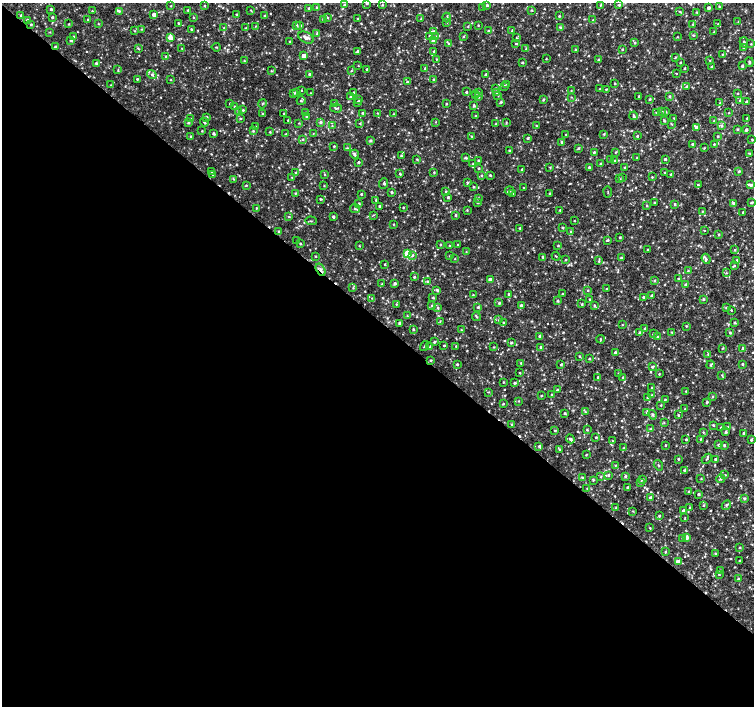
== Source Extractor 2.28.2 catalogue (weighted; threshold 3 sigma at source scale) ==
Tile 14 of 4 x 4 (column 2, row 4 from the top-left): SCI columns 1503-3005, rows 168-1574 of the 6016 x 6028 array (HDU 1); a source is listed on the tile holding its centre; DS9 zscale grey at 2 x 2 block average (1 PNG px = mean of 2 x 2 image px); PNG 756 x 708 px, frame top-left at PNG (2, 3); each listed source drawn as its Kron ellipse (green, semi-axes under 4 px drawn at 4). Shown black and unused: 55% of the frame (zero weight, under 2 of 3 exposures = <1% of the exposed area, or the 3 px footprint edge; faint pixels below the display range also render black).
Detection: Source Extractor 2.28.2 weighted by HDU 2 'WHT'; one run over the whole footprint, this tile lists its part. Background 0.00558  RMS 0.003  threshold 0.0133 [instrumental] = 3 sigma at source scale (4.5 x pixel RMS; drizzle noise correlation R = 1.50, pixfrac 1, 0.0396/0.0396 arcsec/px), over >= 5 px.
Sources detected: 752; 9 cosmic-ray / hot-pixel residue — neither listed nor drawn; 10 inside a brighter listed object's ellipse — not listed separately; of the other 733, all 500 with FLUX_AUTO >= 0.421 (the completeness limit of this list) listed and drawn (233 fainter detections not listed), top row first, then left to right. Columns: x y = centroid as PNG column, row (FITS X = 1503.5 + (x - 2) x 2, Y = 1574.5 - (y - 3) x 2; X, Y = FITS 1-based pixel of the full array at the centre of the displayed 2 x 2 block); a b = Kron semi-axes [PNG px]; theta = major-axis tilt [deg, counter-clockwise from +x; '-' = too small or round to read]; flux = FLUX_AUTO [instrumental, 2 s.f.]
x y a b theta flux
367 3 2 2 - 0.83
344 5 3 2 - 0.75
382 5 3 2 - 0.66
487 5 3 2 - 1.1
601 5 4 2 - 0.45
619 5 3 3 - 0.75
171 6 3 2 - 0.43
205 6 2 2 - 0.56
719 6 3 2 - 0.54
316 7 3 3 - 0.61
483 7 3 3 - 0.66
309 8 3 2 - 0.75
708 8 3 2 - 1.9
51 9 2 2 - 1.2
188 10 3 2 - 0.55
251 10 3 2 - 0.45
532 10 3 2 - 0.54
92 11 2 2 - 0.53
119 11 3 3 - 0.73
680 12 3 2 - 0.53
697 12 3 3 - 0.57
21 15 3 3 - 0.9
154 15 3 3 - 3.2
236 15 2 2 - 0.73
265 16 2 2 - 1.2
559 16 3 2 - 0.65
52 17 3 3 - 0.81
194 18 3 2 - 0.48
327 18 3 2 - 0.68
447 18 5 2 - 0.75
358 19 3 2 - 1.1
421 19 3 2 - 0.56
27 20 2 2 - 1.4
88 20 2 2 - 0.57
323 20 4 2 - 0.91
593 20 4 2 - 0.46
738 22 3 2 - 0.45
178 23 2 2 - 0.54
447 23 2 2 - 0.52
31 24 2 2 - 0.75
69 24 3 2 - 0.44
98 24 3 2 - 0.47
692 24 3 3 - 0.59
718 24 3 2 - 0.51
296 25 3 3 - 0.98
300 25 3 3 - 0.98
478 25 2 2 - 0.5
255 26 3 2 - 0.46
468 27 2 2 - 0.46
560 27 3 2 - 0.59
224 28 3 2 - 0.55
246 28 2 2 - 0.47
141 29 3 2 - 0.47
191 29 2 2 - 0.68
488 30 2 2 - 0.57
512 30 4 2 - 0.51
135 31 3 2 - 0.53
433 31 4 3 - 1
50 32 3 2 - 0.43
714 32 3 2 - 0.52
317 33 4 3 - 0.77
693 35 3 3 - 0.69
73 36 4 2 - 0.7
430 36 3 3 - 1.1
436 36 2 2 - 0.49
170 37 3 3 - 8.6
463 37 3 2 - 0.56
677 37 3 2 - 0.43
306 38 8 5 -28 3.3
516 38 3 2 - 0.48
70 40 3 3 - 0.98
433 41 3 3 - 3.9
290 42 2 2 - 0.69
744 42 5 3 - 1.3
449 43 3 3 - 0.7
635 43 4 3 - 0.75
516 44 3 2 - 0.48
751 44 2 2 - 0.48
55 47 2 2 - 1.4
216 47 4 2 - 0.49
744 47 3 2 - 1.3
138 48 4 2 - 0.69
182 48 2 2 - 0.53
526 49 3 3 - 0.69
575 49 3 2 - 0.42
622 49 3 2 - 0.55
357 51 4 2 - 0.91
434 51 2 2 - 0.47
722 54 2 2 - 0.44
166 56 3 3 - 0.58
304 56 3 3 - 5.5
675 57 3 2 - 0.48
436 59 2 2 - 0.45
546 59 3 2 - 0.44
598 60 3 2 - 0.61
710 60 2 2 - 0.43
244 61 2 2 - 0.51
749 62 5 2 - 0.99
96 63 3 2 - 1.1
522 63 2 2 - 0.81
680 63 3 2 - 0.5
358 65 2 2 - 0.43
742 66 3 3 - 1.2
712 67 3 2 - 0.83
425 68 4 3 - 0.66
685 68 3 2 - 0.58
367 69 3 2 - 0.8
118 70 3 2 - 0.48
271 71 2 2 - 0.51
351 71 3 3 - 0.69
677 73 2 2 - 12
152 74 5 3 - 1.1
309 74 2 2 - 1.1
486 74 3 2 - 0.8
137 79 2 2 - 0.81
433 79 3 2 - 0.47
171 80 3 2 - 0.42
407 82 3 3 - 1.1
507 84 3 2 - 0.47
615 84 2 2 - 0.61
111 85 4 2 - 0.61
504 86 3 3 - 1.1
686 86 3 3 - 0.78
495 88 3 3 - 0.77
600 89 2 2 - 0.77
606 89 4 2 - 0.56
301 90 2 2 - 0.46
571 91 3 3 - 0.73
296 92 3 3 - 0.72
353 92 3 2 - 0.87
466 92 2 2 - 0.98
293 93 3 2 - 0.57
310 93 2 2 - 0.43
478 93 3 3 - 1.5
497 93 3 3 - 0.81
737 93 3 2 - 0.44
475 95 3 3 - 0.52
498 95 3 2 - 0.47
639 96 2 2 - 0.81
669 96 3 3 - 0.93
350 97 3 2 - 0.72
478 97 3 3 - 1.1
571 97 3 2 - 0.46
650 99 3 3 - 0.7
359 100 3 3 - 0.57
543 100 3 3 - 0.72
301 101 4 2 - 0.63
740 101 3 3 - 0.7
357 102 3 3 - 1
501 102 3 3 - 0.98
746 102 3 2 - 1.1
230 103 3 2 - 0.55
335 103 3 3 - 0.89
720 103 3 3 - 0.86
262 104 5 2 - 0.62
446 104 3 2 - 0.6
474 105 3 3 - 0.93
234 106 3 2 - 0.45
336 108 6 4 -16 1
243 110 3 3 - 0.66
662 111 3 2 - 0.44
239 112 3 3 - 0.85
666 112 3 2 - 0.75
262 113 3 2 - 0.51
284 113 2 2 - 0.48
306 113 3 2 - 0.71
362 113 3 3 - 0.63
377 113 3 2 - 0.55
657 113 3 3 - 0.78
729 113 2 2 - 0.46
393 114 3 2 - 0.49
307 116 3 3 - 0.84
475 116 2 2 - 0.57
634 116 4 2 - 1.1
207 117 3 2 - 0.76
240 118 3 3 - 0.6
674 118 2 2 - 0.43
747 118 3 2 - 0.48
191 119 3 3 - 0.48
288 120 3 2 - 0.7
714 120 3 2 - 0.6
664 121 3 3 - 0.71
204 122 4 2 - 1.1
320 122 3 3 - 1.2
435 122 3 2 - 0.42
506 122 3 2 - 0.46
189 123 3 3 - 0.99
299 123 3 2 - 0.48
360 123 3 3 - 0.59
496 124 3 2 - 0.44
672 124 3 3 - 0.5
332 126 3 2 - 0.47
536 126 2 2 - 0.47
721 126 3 2 - 0.63
256 127 2 2 - 0.46
696 127 3 3 - 3.4
737 129 3 3 - 0.67
746 130 3 2 - 1.3
202 131 2 2 - 0.48
253 131 3 3 - 0.69
270 132 2 2 - 0.62
213 134 3 2 - 1.2
286 134 3 2 - 0.69
313 134 3 2 - 0.51
566 134 2 2 - 0.47
604 134 3 3 - 0.7
471 136 2 2 - 0.44
637 136 2 2 - 0.79
718 136 2 2 - 0.67
191 137 3 2 - 1.3
528 138 3 2 - 0.92
303 139 3 3 - 0.64
370 140 3 3 - 1.3
752 140 3 2 - 0.53
561 142 3 2 - 0.79
693 144 2 2 - 1
714 144 2 2 - 0.55
334 146 3 2 - 0.66
347 148 3 3 - 0.59
578 148 3 3 - 0.68
704 148 3 3 - 0.6
509 150 2 2 - 0.64
594 152 3 3 - 0.78
615 152 3 2 - 0.56
749 153 3 2 - 0.58
354 154 5 3 - 1.6
401 156 3 3 - 0.67
465 158 4 3 - 1
637 158 2 2 - 0.5
417 159 3 2 - 0.61
665 159 2 2 - 1.1
478 160 3 3 - 0.75
611 160 3 2 - 0.51
614 160 3 2 - 0.52
358 162 3 2 - 0.91
473 164 3 2 - 0.67
601 164 3 3 - 0.84
550 167 3 2 - 0.46
589 167 2 2 - 0.85
479 168 3 3 - 0.71
625 168 3 3 - 0.63
522 170 3 2 - 0.63
739 171 3 3 - 0.75
212 172 3 2 - 1.2
434 172 3 2 - 0.63
296 173 3 2 - 0.79
664 173 2 2 - 0.47
325 174 3 2 - 0.48
400 174 4 2 - 0.84
671 174 3 3 - 0.64
213 175 3 3 - 0.58
481 175 3 3 - 0.59
490 175 3 2 - 0.73
652 177 2 2 - 0.48
292 178 2 2 - 0.43
622 178 3 2 - 0.55
233 179 3 2 - 0.57
619 179 3 3 - 0.96
467 182 3 3 - 0.73
383 183 5 3 - 0.93
246 185 4 2 - 0.44
698 185 3 2 - 0.57
751 185 4 3 - 1.2
324 186 2 2 - 0.5
474 187 3 2 - 0.57
524 188 2 2 - 0.54
509 191 4 3 - 0.66
392 192 3 2 - 0.93
446 192 3 3 - 0.86
608 192 5 2 - 0.46
295 193 3 2 - 0.52
513 193 3 2 - 0.64
550 193 3 2 - 0.61
361 194 2 2 - 0.72
448 197 3 2 - 0.95
478 198 3 3 - 0.73
320 199 3 2 - 0.68
376 200 2 2 - 0.62
477 202 3 3 - 1
359 203 2 2 - 0.86
654 203 3 2 - 0.57
733 203 3 3 - 1.1
751 203 3 2 - 0.77
675 204 3 2 - 0.74
379 206 2 2 - 0.79
647 206 3 2 - 0.64
403 207 2 2 - 0.55
256 208 3 2 - 0.66
355 208 5 3 - 1
467 210 3 2 - 0.56
560 210 2 2 - 0.66
702 211 3 2 - 0.46
743 212 2 2 - 1
373 215 4 2 - 0.48
455 215 3 2 - 0.84
289 217 3 2 - 0.48
333 217 2 2 - 1.4
311 221 6 2 -4 0.56
574 221 2 2 - 0.46
393 224 3 2 - 0.46
520 228 2 2 - 0.7
562 228 3 2 - 0.75
278 231 3 2 - 0.5
704 231 2 2 - 0.43
571 232 4 3 - 0.73
719 235 2 2 - 0.68
620 237 3 2 - 0.64
296 240 2 2 - 1.3
607 240 3 2 - 0.79
300 244 3 2 - 0.62
440 245 3 2 - 0.51
458 245 2 2 - 0.61
359 246 2 2 - 0.55
449 246 3 2 - 0.71
558 246 3 2 - 0.59
648 250 3 2 - 0.6
735 250 3 3 - 0.65
466 252 3 2 - 0.44
407 254 3 3 - 32
412 255 4 3 - 0.91
316 256 3 2 - 0.54
450 256 3 2 - 0.76
556 256 4 2 - 0.46
543 257 3 2 - 0.74
621 257 3 2 - 0.61
455 259 2 2 - 0.47
706 259 5 4 - 1.4
565 260 3 2 - 0.43
737 260 2 2 - 0.61
599 261 3 3 - 0.69
385 264 2 2 - 0.62
734 266 3 3 - 0.68
321 270 6 3 -60 1.8
688 271 3 3 - 0.72
726 273 2 2 - 0.44
414 277 3 2 - 0.73
678 279 2 2 - 0.82
490 280 3 3 - 3.4
427 281 3 3 - 0.74
655 281 3 2 - 0.93
395 283 3 2 - 1.4
382 284 2 2 - 0.54
685 284 3 3 - 0.91
353 288 3 2 - 0.47
606 289 3 2 - 0.51
437 290 4 3 - 1
588 290 3 2 - 0.51
508 294 3 3 - 0.66
563 294 2 2 - 0.51
473 295 3 2 - 0.46
652 295 3 3 - 0.91
643 297 3 2 - 0.79
372 298 3 2 - 0.58
433 298 2 2 - 0.75
589 299 3 3 - 0.67
703 299 4 2 - 0.68
557 301 3 2 - 0.91
499 303 3 2 - 0.87
396 304 3 2 - 0.48
582 304 3 3 - 0.65
521 305 3 3 - 1.5
594 305 3 3 - 0.72
431 306 3 3 - 0.67
478 307 3 3 - 0.97
438 308 3 2 - 0.76
726 308 3 3 - 0.69
731 310 2 2 - 0.53
407 316 3 2 - 0.56
476 316 4 2 - 0.7
499 320 4 3 - 0.93
440 321 3 2 - 0.43
399 323 3 3 - 0.86
503 323 2 2 - 0.63
735 323 2 2 - 0.9
622 325 2 2 - 0.46
686 326 2 2 - 0.61
645 328 2 2 - 0.62
413 329 3 3 - 0.67
461 330 3 2 - 0.43
672 332 2 2 - 0.47
639 333 3 3 - 0.87
653 333 3 2 - 0.53
730 333 3 3 - 0.84
539 336 3 2 - 0.88
657 336 3 2 - 0.52
601 339 4 2 - 0.52
434 342 3 2 - 0.83
511 343 3 3 - 0.85
444 345 3 3 - 0.69
424 346 5 2 - 0.6
456 346 3 2 - 0.47
430 347 3 2 - 0.6
494 347 3 2 - 0.44
540 347 3 2 - 0.78
722 348 3 2 - 0.46
743 348 3 2 - 0.99
615 352 2 2 - 1
708 354 3 3 - 0.61
579 356 3 3 - 0.5
589 359 2 2 - 0.64
431 360 3 3 - 0.83
521 363 3 2 - 0.85
457 364 3 3 - 0.75
561 364 2 2 - 0.8
742 364 2 2 - 0.76
711 365 4 3 - 0.77
652 367 3 3 - 0.88
520 373 2 2 - 0.54
619 373 3 2 - 0.48
659 374 2 2 - 0.56
722 375 3 3 - 0.5
598 377 3 2 - 0.84
623 378 3 3 - 1
503 382 3 2 - 0.5
514 383 3 2 - 1
652 388 3 2 - 0.51
557 390 3 3 - 0.98
686 391 2 2 - 0.42
489 392 3 2 - 0.46
551 394 3 2 - 0.57
541 395 2 2 - 0.57
651 395 4 2 - 0.42
712 396 3 3 - 0.58
647 397 3 2 - 0.62
665 399 3 2 - 0.52
519 401 2 2 - 0.45
707 402 4 2 - 0.8
503 404 3 2 - 0.59
661 405 2 2 - 0.52
685 409 3 2 - 0.59
585 412 4 2 - 0.63
647 412 3 3 - 0.77
565 413 3 2 - 0.75
652 415 5 3 - 1.2
678 415 4 2 - 0.63
664 423 3 2 - 0.43
512 424 3 2 - 0.43
713 425 3 2 - 0.65
721 427 3 2 - 0.53
728 427 2 2 - 0.54
650 429 3 3 - 0.75
555 430 3 2 - 0.62
587 430 3 2 - 0.72
703 432 3 3 - 0.52
726 432 3 3 - 0.91
743 433 2 2 - 0.72
596 437 3 2 - 0.57
570 439 4 3 - 1.1
686 439 3 3 - 0.8
700 439 2 2 - 0.52
751 440 3 3 - 0.74
613 441 2 2 - 0.49
665 445 3 2 - 0.47
718 445 3 3 - 1
724 445 3 2 - 0.67
539 446 4 3 - 0.9
624 448 3 3 - 0.55
560 450 3 3 - 0.86
586 455 3 2 - 0.48
678 459 2 2 - 0.73
707 459 6 2 45 0.65
715 459 2 2 - 0.9
615 465 2 2 - 0.46
658 465 5 2 - 0.7
684 470 3 3 - 0.78
608 475 3 3 - 0.78
725 475 4 2 - 0.51
625 476 3 3 - 1.1
601 477 3 2 - 0.54
582 478 3 3 - 0.89
701 479 2 2 - 0.45
721 479 4 3 - 1.4
593 480 4 2 - 0.62
642 480 3 3 - 1.1
640 483 3 3 - 0.74
628 487 2 2 - 1.8
587 488 3 3 - 0.58
689 492 3 2 - 1
698 494 2 2 - 1.3
650 498 3 2 - 1.7
744 498 3 3 - 1.1
704 505 3 2 - 0.52
726 505 5 3 - 0.99
616 508 3 2 - 0.53
690 508 3 2 - 0.52
633 511 3 2 - 0.45
683 511 4 2 - 0.84
659 516 3 3 - 0.75
685 518 3 2 - 0.44
650 528 2 2 - 0.5
686 537 3 3 - 4.8
682 539 2 2 - 0.45
740 548 3 3 - 0.67
665 552 3 2 - 0.67
715 553 3 3 - 0.71
679 561 4 3 - 3.6
739 561 3 2 - 0.46
720 571 3 3 - 0.73
719 574 3 3 - 0.56
738 579 3 3 - 0.81
Overlapping masked pixels (flux is a lower limit): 2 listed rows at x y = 55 47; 321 270
Isophote crosses this tile's border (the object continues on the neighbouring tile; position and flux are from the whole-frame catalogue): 1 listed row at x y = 367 3
Diffuse or blended objects may show on this block-average render without a row.